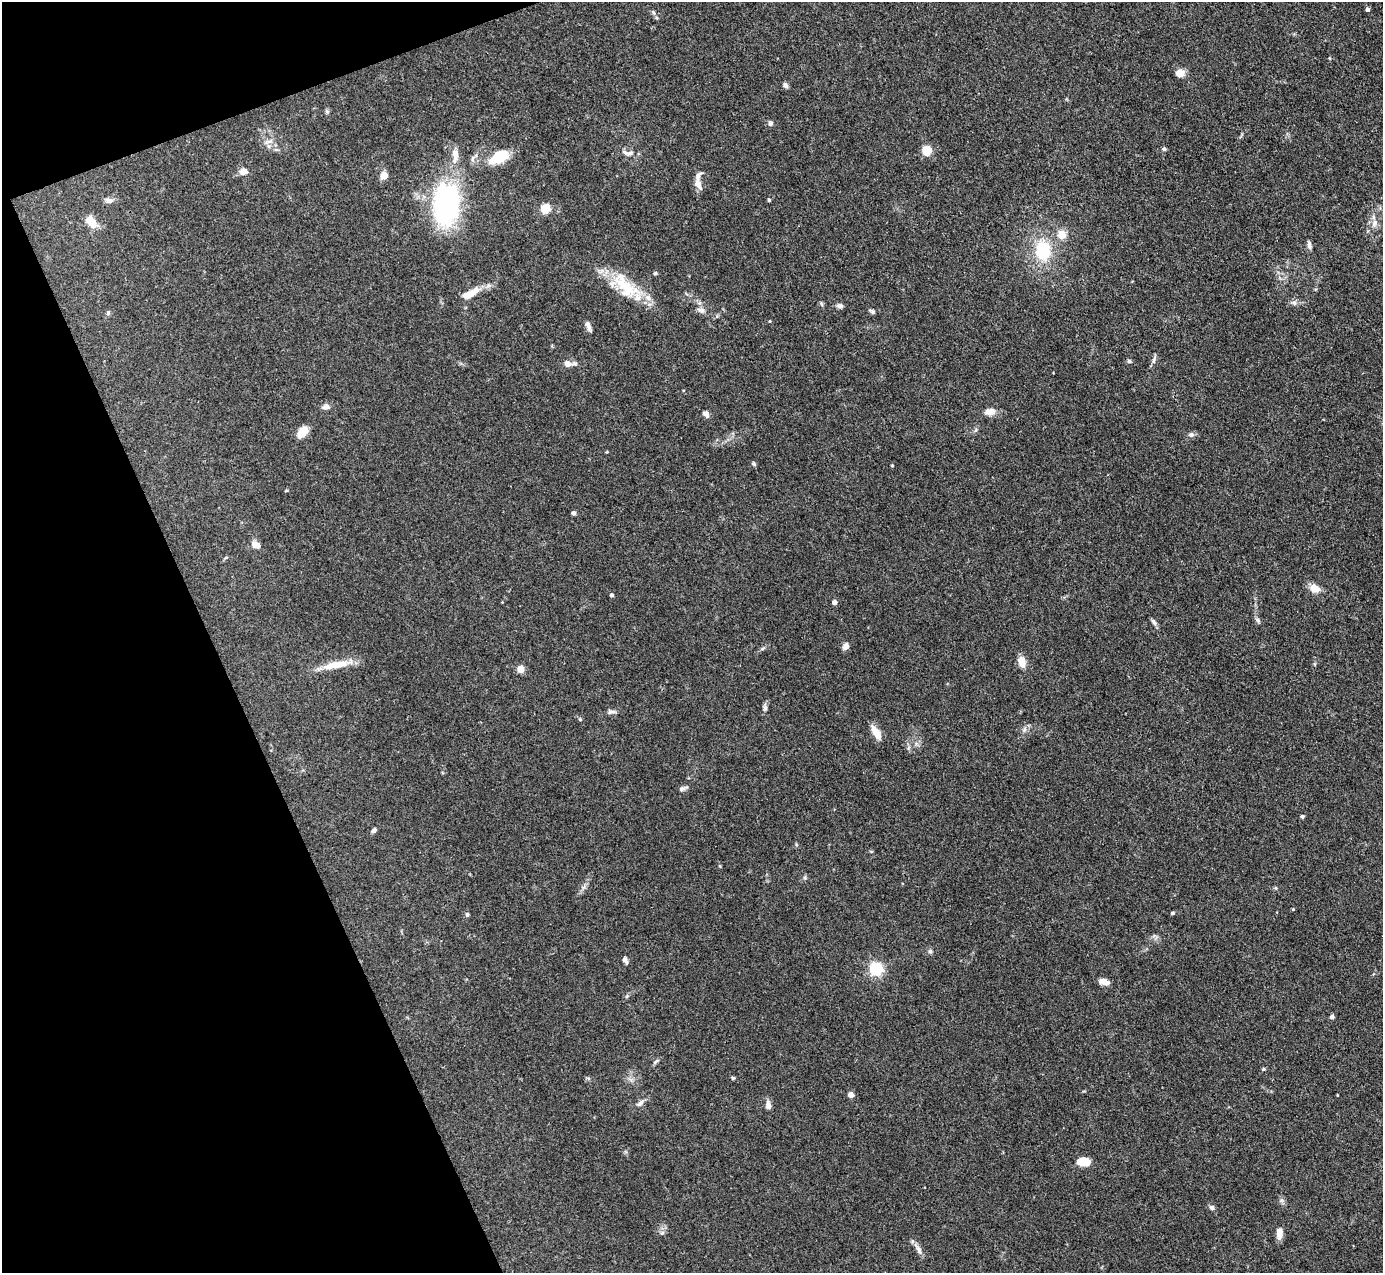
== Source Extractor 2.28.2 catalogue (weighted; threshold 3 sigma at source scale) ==
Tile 5 of 4 x 4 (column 1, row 2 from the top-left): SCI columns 2-1382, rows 2822-4092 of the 5527 x 5514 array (HDU 1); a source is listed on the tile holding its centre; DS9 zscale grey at full resolution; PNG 1385 x 1275 px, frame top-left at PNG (2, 2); no overlay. Shown black and unused: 19% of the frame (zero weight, under 3 of 4 exposures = <1% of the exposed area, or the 3 px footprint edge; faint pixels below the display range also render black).
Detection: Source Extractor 2.28.2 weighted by HDU 2 'WHT'; one run over the whole footprint, this tile lists its part. Background 0.0867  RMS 0.0058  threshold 0.0263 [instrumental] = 3 sigma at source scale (4.5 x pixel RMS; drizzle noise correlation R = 1.50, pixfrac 1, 0.05/0.05 arcsec/px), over >= 5 px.
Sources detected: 87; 2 inside a brighter listed object's ellipse — not listed separately; the other 85 listed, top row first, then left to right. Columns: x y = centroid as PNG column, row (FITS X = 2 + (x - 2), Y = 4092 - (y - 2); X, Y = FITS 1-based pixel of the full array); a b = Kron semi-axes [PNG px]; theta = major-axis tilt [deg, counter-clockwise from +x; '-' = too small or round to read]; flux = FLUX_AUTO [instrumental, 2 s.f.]
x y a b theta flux
1367 9 4 4 - 1.6
653 12 6 4 -46 0.95
1180 73 5 5 - 19
785 85 6 5 - 1.9
770 123 7 6 - 1.4
1164 149 5 4 - 1.1
276 150 6 4 -1 1
926 151 5 5 - 30
625 152 11 5 -40 2.3
455 155 19 8 -90 5.5
499 157 25 12 30 15
472 159 9 4 88 1.5
243 171 9 7 -4 3.6
384 175 7 7 - 4.8
698 184 17 7 -72 4
109 200 10 6 -7 2.7
769 200 4 4 - 0.79
446 204 44 26 88 100
545 209 5 5 - 33
91 222 12 7 -48 11
1374 223 10 7 64 3.2
1062 234 10 9 - 6.7
1309 245 10 5 -79 2
1043 250 23 17 -88 27
655 273 6 4 23 0.86
625 286 51 18 -41 27
471 293 27 9 29 8.1
1294 303 9 6 -19 1.8
839 306 9 6 -4 1.6
701 310 11 6 -21 2.3
872 311 7 5 -45 1
770 321 4 3 - 0.47
588 326 13 5 -67 2.6
1154 360 12 4 77 1.7
1129 361 5 5 - 1
567 364 8 7 - 3.1
326 407 10 7 19 2.2
990 412 13 8 4 4.7
706 414 9 6 -54 2.3
302 432 15 9 45 7
1191 435 8 6 4 1.9
754 464 7 4 -50 0.89
892 465 3 3 - 0.63
574 513 4 4 - 1.6
255 544 11 7 -31 3.9
1314 588 10 8 -24 6.8
611 595 4 3 - 1.4
834 602 4 4 - 3
1257 620 8 5 -29 1.3
1154 622 10 5 -60 1.6
845 646 9 6 57 2.7
762 649 6 4 20 0.9
1022 661 12 8 -75 6.2
1315 664 6 3 -71 0.59
336 665 38 8 11 13
521 669 5 4 - 14
765 708 8 5 -80 1.5
611 712 13 5 1 1.8
580 719 4 4 - 0.65
1024 730 7 4 71 1.3
876 732 18 7 -59 6.8
682 788 11 5 20 1.7
1302 816 4 4 - 1.1
374 830 6 5 - 1.7
805 877 6 4 73 0.86
1293 909 4 3 - 0.46
1173 913 4 4 - 1.1
467 914 5 5 - 1.1
930 951 6 5 - 1
625 960 7 4 -65 2.3
876 969 6 5 - 100
1104 982 10 5 -17 5.1
1332 1017 4 4 - 1.8
656 1061 8 3 32 0.96
1263 1069 5 4 - 0.68
733 1078 5 4 - 0.71
851 1095 4 4 - 7.1
1337 1095 4 2 - 0.38
640 1103 12 6 45 2.4
768 1105 10 7 -77 3
1083 1162 13 8 -7 10
1212 1207 7 6 - 1.6
662 1233 6 6 - 1.3
1279 1233 13 7 87 4.2
918 1249 16 6 -61 3.3